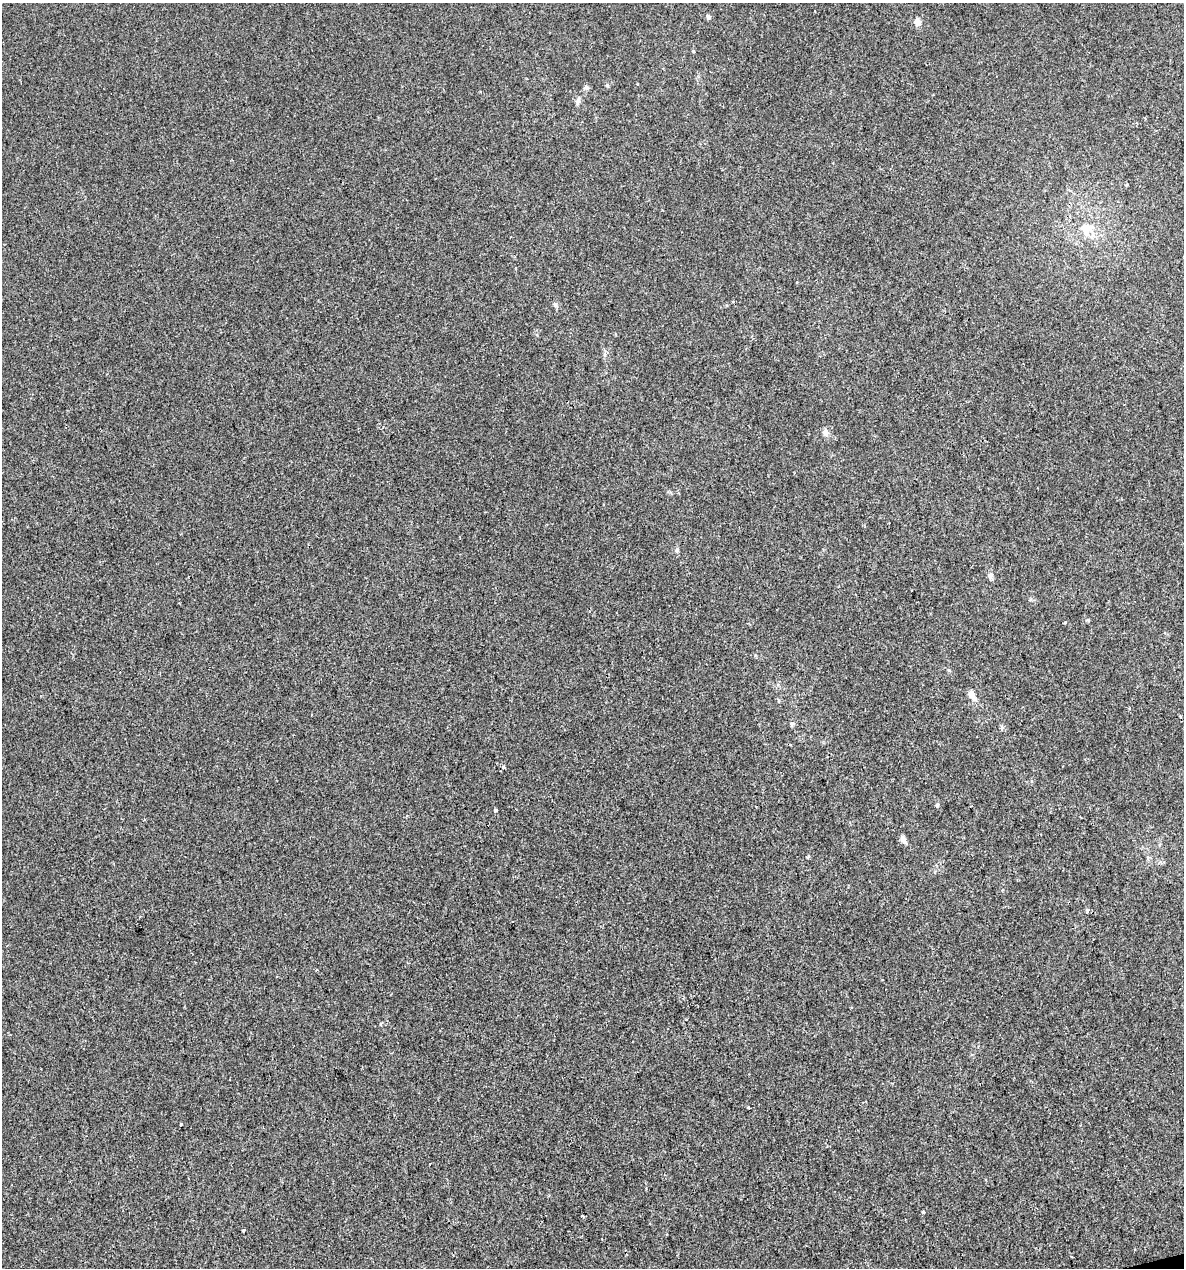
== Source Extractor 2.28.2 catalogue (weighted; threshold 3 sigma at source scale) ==
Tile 6 of 4 x 4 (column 2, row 2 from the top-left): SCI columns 1222-2403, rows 2533-3798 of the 4854 x 5064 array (HDU 1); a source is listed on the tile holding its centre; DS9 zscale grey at full resolution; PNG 1186 x 1270 px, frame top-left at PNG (2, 3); no overlay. Shown black and unused: <1% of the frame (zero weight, under 2 of 3 exposures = <1% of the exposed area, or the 3 px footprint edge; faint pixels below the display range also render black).
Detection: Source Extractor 2.28.2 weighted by HDU 2 'WHT'; one run over the whole footprint, this tile lists its part. Background -3.12e-04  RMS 0.0042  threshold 0.0188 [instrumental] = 3 sigma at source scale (4.5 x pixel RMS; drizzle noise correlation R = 1.50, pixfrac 1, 0.0396/0.0396 arcsec/px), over >= 5 px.
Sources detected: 25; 1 cosmic-ray / hot-pixel residue — not listed; the other 24 listed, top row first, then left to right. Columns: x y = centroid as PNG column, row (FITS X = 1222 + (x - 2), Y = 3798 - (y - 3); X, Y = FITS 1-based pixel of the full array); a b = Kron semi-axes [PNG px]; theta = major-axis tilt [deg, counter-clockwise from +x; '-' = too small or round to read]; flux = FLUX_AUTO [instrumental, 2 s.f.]
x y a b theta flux
708 17 6 5 - 0.86
917 22 7 6 - 3.2
637 84 3 2 - 0.35
607 85 5 4 - 0.51
586 87 6 5 - 0.83
578 101 8 6 78 1.2
1145 118 4 2 - 0.35
1085 228 19 12 0 6.2
555 305 7 5 -70 0.89
825 432 8 6 -70 2
990 575 8 7 - 1.4
1065 622 3 3 - 1.1
971 694 8 6 -56 3.3
793 724 6 4 -19 0.6
503 767 4 3 - 0.85
937 805 5 4 - 0.52
495 810 3 3 - 1.6
903 840 8 7 - 1.8
808 857 4 4 - 0.61
748 1107 4 2 - 0.38
181 1125 3 2 - 0.54
923 1211 3 3 - 1.2
582 1216 3 3 - 0.78
244 1230 3 3 - 0.97